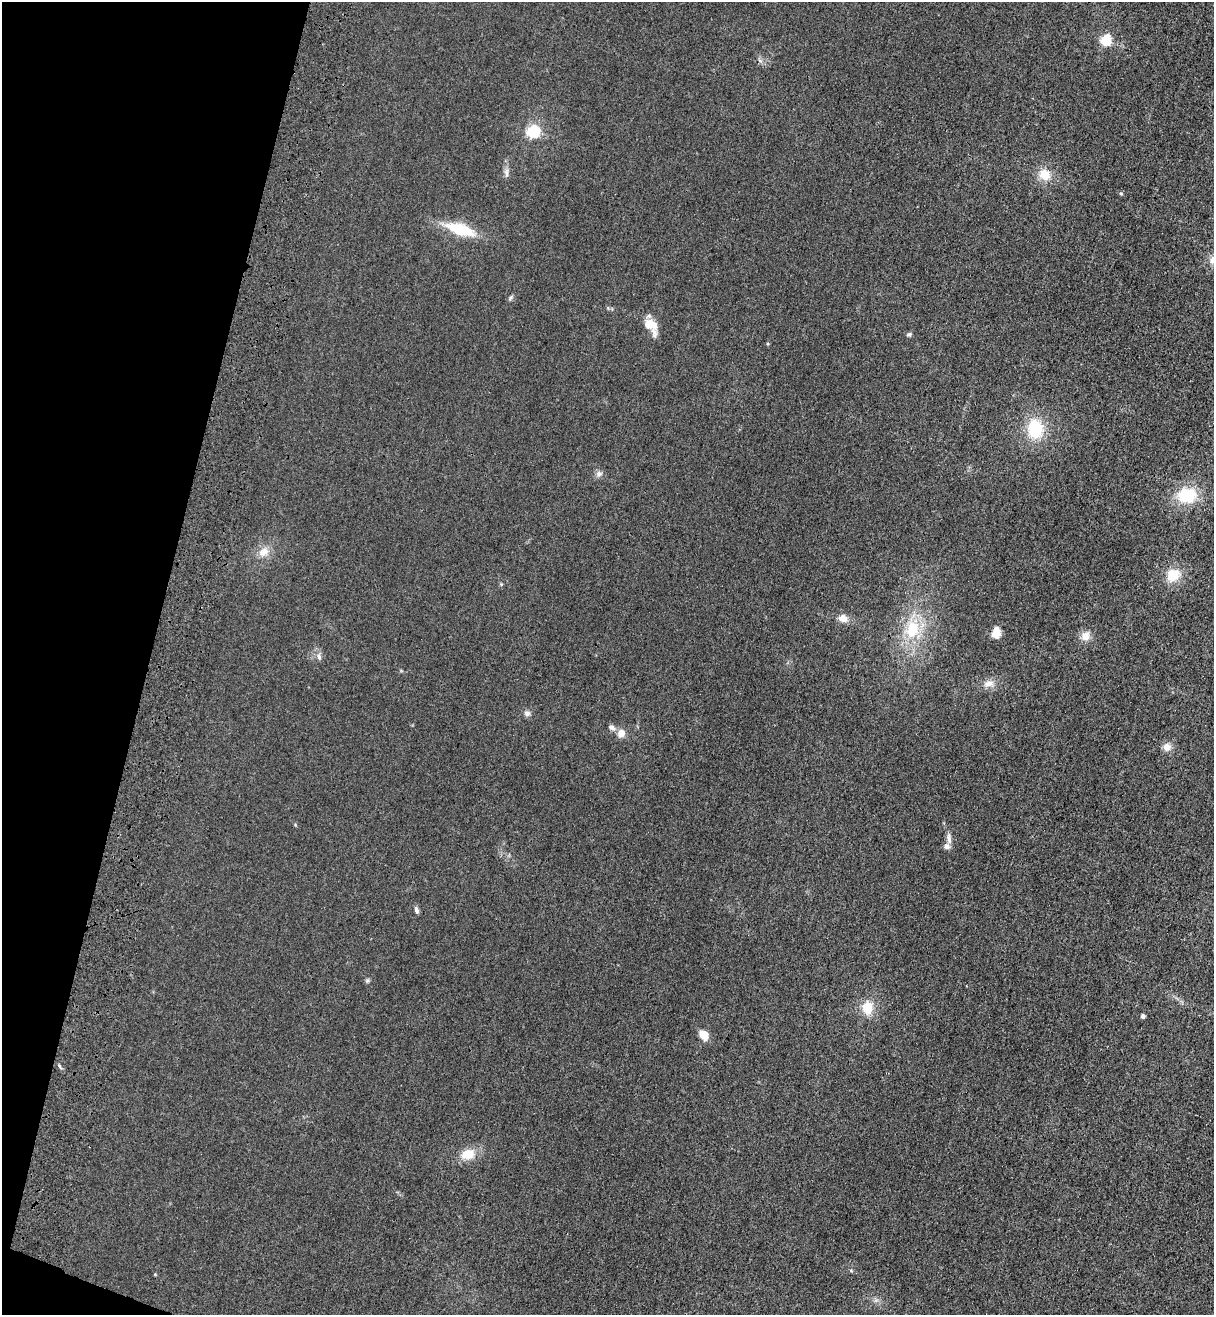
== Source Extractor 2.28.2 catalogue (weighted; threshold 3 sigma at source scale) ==
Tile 9 of 4 x 4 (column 1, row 3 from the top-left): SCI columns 370-1581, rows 1359-2671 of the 5463 x 5344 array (HDU 1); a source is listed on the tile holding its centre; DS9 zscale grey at full resolution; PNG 1216 x 1317 px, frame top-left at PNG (2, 2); no overlay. Shown black and unused: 13% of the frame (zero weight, under 3 of 4 exposures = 6% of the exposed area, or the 3 px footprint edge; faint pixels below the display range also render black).
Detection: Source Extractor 2.28.2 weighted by HDU 2 'WHT'; one run over the whole footprint, this tile lists its part. Background 0.0139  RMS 0.0055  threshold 0.0247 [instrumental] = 3 sigma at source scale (4.5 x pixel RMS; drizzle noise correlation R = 1.50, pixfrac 1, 0.05/0.05 arcsec/px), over >= 5 px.
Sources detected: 31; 1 inside a brighter listed object's ellipse — not listed separately; the other 30 listed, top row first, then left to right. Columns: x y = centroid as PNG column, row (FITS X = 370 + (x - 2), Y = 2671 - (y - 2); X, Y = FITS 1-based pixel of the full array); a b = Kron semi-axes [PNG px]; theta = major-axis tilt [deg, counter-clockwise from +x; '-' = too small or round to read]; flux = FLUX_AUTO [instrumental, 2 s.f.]
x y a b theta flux
1105 40 5 5 - 49
533 132 6 5 - 78
506 173 15 5 89 2.2
1044 175 14 12 -38 8.3
460 229 30 11 -18 22
510 298 8 4 55 0.97
651 326 21 12 -54 8.7
909 334 7 5 11 0.99
1035 429 21 16 -83 23
599 474 10 8 20 2
1187 495 20 15 8 23
264 552 13 11 33 5.5
1173 575 16 13 44 11
843 618 10 9 - 4.2
912 629 25 19 72 21
996 633 13 9 89 5.2
1085 636 10 10 - 5
319 657 10 5 -74 1.7
989 683 14 9 6 4.3
527 713 9 7 1 1.8
612 727 11 6 -29 1.9
621 733 8 7 - 4.8
1167 747 10 9 - 3.9
949 838 15 5 -80 2.6
417 911 8 5 -78 1.7
367 981 7 4 19 0.83
867 1008 15 12 88 9.8
1143 1016 4 4 - 2
703 1035 10 7 -52 7.4
468 1154 17 12 18 9
Unlisted compact peaks at least as high as the median listed source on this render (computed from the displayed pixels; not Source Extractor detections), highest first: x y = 1121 193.